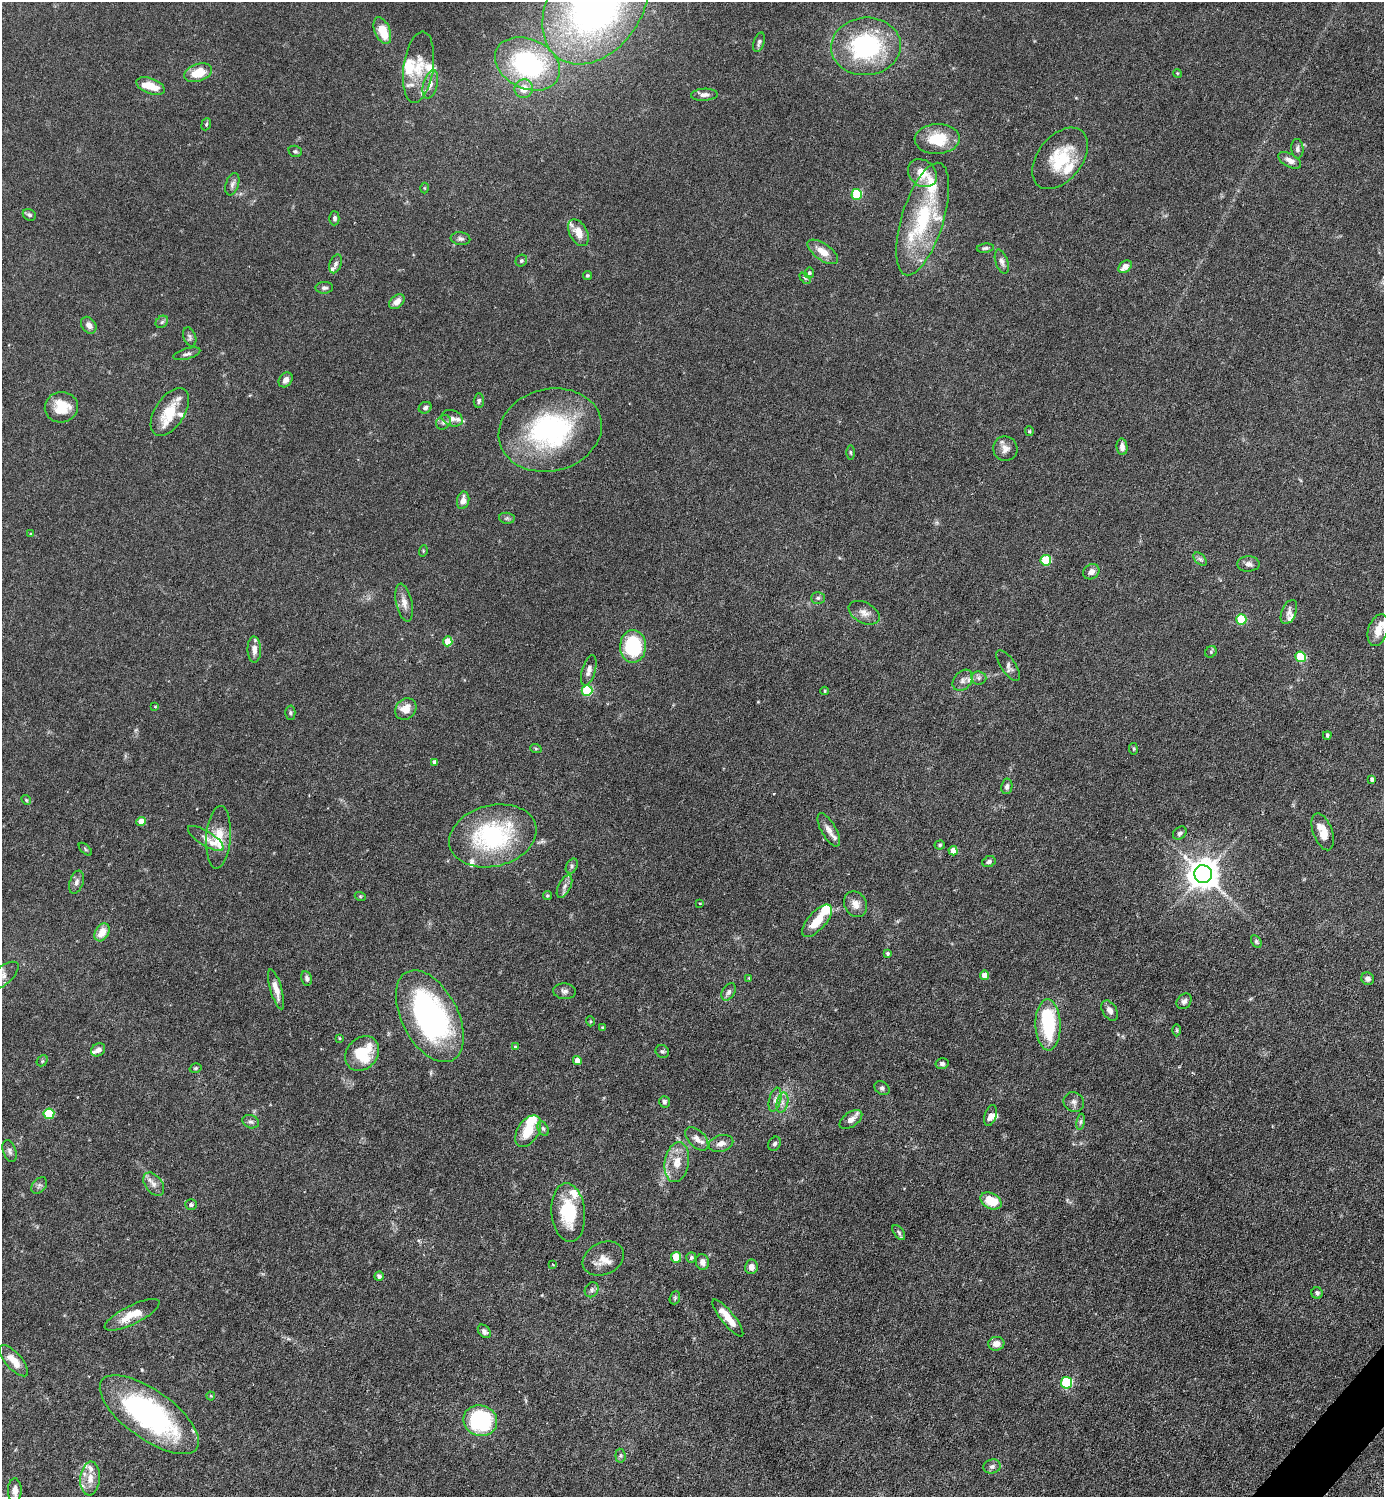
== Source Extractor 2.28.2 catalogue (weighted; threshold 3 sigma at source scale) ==
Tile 6 of 4 x 4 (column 2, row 2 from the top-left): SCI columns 1680-3061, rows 2990-4484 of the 5979 x 5978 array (HDU 1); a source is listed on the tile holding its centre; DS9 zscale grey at full resolution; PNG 1386 x 1499 px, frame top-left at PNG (2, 2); each listed source drawn as its Kron ellipse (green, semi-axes under 4 px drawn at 4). Shown black and unused: <1% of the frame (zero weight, under 3 of 6 exposures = <1% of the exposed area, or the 3 px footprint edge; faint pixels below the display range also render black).
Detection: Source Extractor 2.28.2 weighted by HDU 2 'WHT'; one run over the whole footprint, this tile lists its part. Background 0.0628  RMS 0.0046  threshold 0.0189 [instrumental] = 3 sigma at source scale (4.09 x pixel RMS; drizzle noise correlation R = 1.36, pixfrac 0.8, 0.05/0.05 arcsec/px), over >= 5 px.
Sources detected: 214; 1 inside a brighter object's white glare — neither listed nor drawn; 31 inside a brighter listed object's ellipse — not listed separately; the other 182 listed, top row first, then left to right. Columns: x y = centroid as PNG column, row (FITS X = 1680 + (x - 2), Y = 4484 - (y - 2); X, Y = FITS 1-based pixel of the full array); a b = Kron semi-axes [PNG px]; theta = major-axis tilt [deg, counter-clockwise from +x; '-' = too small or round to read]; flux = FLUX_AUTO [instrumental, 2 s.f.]
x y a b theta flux
595 5 65 46 56 210
382 31 14 7 -67 9.9
759 42 10 5 72 1.2
866 46 35 29 5 55
527 64 34 24 -26 59
418 67 36 15 82 11
198 73 14 8 19 8.6
1177 73 4 3 - 0.4
430 84 14 7 75 2.9
151 86 15 7 -21 6.9
524 89 9 9 - 4.7
704 95 13 6 3 2.1
206 124 6 4 68 0.68
937 139 22 15 2 14
1297 149 10 6 -85 1.4
295 151 7 5 -22 0.82
1060 158 35 22 52 19
1290 160 12 6 -29 2.8
922 173 16 13 -41 6.8
232 184 11 6 72 1.6
424 188 5 3 - 0.37
857 194 5 5 - 26
29 215 7 5 -29 1
334 218 7 5 -90 1
923 219 58 21 73 37
578 233 14 9 -61 4.9
460 239 10 6 -7 1.3
985 248 8 4 6 0.87
823 252 18 8 -36 6
521 261 6 5 - 0.86
1002 262 12 6 -71 1.8
335 264 10 6 69 1.3
1125 267 7 5 40 3.2
809 273 5 4 - 0.85
587 275 4 4 - 0.63
805 278 6 4 -45 0.67
324 288 9 5 2 1.2
397 302 9 6 43 3.4
162 322 7 5 45 0.85
89 325 9 7 -52 2.7
190 337 10 6 -69 1.2
187 354 14 5 16 1.4
286 380 8 6 52 2.3
479 401 7 5 86 0.93
61 407 16 15 - 10
425 408 6 5 - 1.1
170 412 27 15 57 13
452 418 11 8 -21 2.1
443 422 8 6 43 1.3
550 430 52 41 13 69
1029 431 5 4 - 0.45
1122 447 8 5 -86 2
1005 449 12 12 - 3
850 452 7 3 -89 0.59
463 500 9 6 78 2.9
507 518 8 5 -6 0.94
31 534 4 3 - 0.52
423 551 6 3 73 0.43
1200 559 8 5 -44 1.2
1046 560 5 5 - 22
1248 564 11 7 1 1.9
1091 572 8 7 - 2.4
818 598 7 5 0 0.99
404 603 19 8 -77 3.4
1289 612 13 7 68 2.2
864 613 16 10 -27 3.2
1241 619 5 5 - 21
1378 630 16 9 72 5.9
448 641 5 4 - 10
633 646 16 13 89 31
254 649 13 6 -89 3.2
1211 652 6 5 - 0.73
1300 657 5 5 - 19
1008 665 18 7 -56 1.8
589 670 16 6 74 2.1
979 678 7 6 - 1.4
963 680 12 8 48 2.2
587 691 5 5 - 30
824 691 4 3 - 0.4
155 707 3 3 - 0.4
406 709 11 9 46 5.1
290 713 7 5 -88 0.78
1327 735 4 3 - 0.65
536 749 6 3 -19 0.46
1133 749 6 3 -83 0.49
434 762 4 4 - 1.7
1372 779 4 4 - 1.1
1007 786 8 5 80 1.4
26 800 5 4 - 0.55
141 821 4 4 - 5
829 830 18 7 -60 2.9
1323 832 19 9 -70 5.9
1180 833 7 5 40 1.2
493 836 44 30 14 53
218 837 31 12 86 10
206 838 20 7 -32 3.2
940 845 5 4 - 0.66
85 849 8 4 -43 0.58
953 851 4 4 - 5
989 861 7 5 24 1.2
572 866 8 5 62 1.1
1203 874 9 8 - 690
76 882 12 6 71 1.8
564 886 12 6 63 2
360 896 6 3 -19 0.46
547 896 4 4 - 0.63
700 903 3 2 - 0.39
855 904 13 11 -57 3.6
817 921 20 9 48 8.5
102 932 10 7 60 6
1256 941 7 5 -61 0.72
887 954 4 4 - 0.7
985 975 5 4 - 6.1
3 976 19 9 40 3.3
306 978 7 5 -81 1.2
749 978 4 3 - 0.37
1368 979 6 6 - 1.7
276 989 20 5 -74 4.3
564 991 11 8 -4 1.6
729 992 9 6 59 1.5
1184 1001 8 6 51 1.5
1110 1010 11 7 -59 2.3
430 1016 50 28 -62 98
590 1021 5 3 - 0.4
1048 1025 25 12 -88 28
603 1028 3 3 - 0.61
1177 1030 6 4 90 0.54
339 1038 4 3 - 0.42
516 1047 3 3 - 1.2
98 1050 7 6 - 2
662 1051 7 6 - 0.9
362 1053 19 15 48 19
577 1060 4 4 - 4.2
42 1061 6 4 47 0.71
942 1063 6 5 - 1.4
196 1068 6 4 17 0.67
882 1088 8 6 -39 1.1
775 1100 12 6 76 2
664 1102 6 5 - 0.97
1074 1102 10 9 - 1.9
782 1103 10 5 77 1.9
49 1114 5 5 - 20
990 1115 11 6 72 2.1
851 1120 13 7 35 2.7
251 1122 8 6 -20 1.3
1081 1122 8 4 82 0.97
543 1128 7 5 -62 0.92
528 1131 17 10 58 9.8
697 1139 14 8 -46 2.8
721 1143 13 8 15 2.9
775 1144 7 6 - 1.2
9 1151 11 6 -72 1.4
677 1162 20 12 80 7.1
154 1184 13 8 -53 2.6
39 1185 9 6 49 1.4
991 1201 11 7 -28 10
191 1204 5 5 - 1
568 1212 29 17 -84 21
899 1232 8 5 -53 0.97
676 1257 5 5 - 14
691 1258 5 5 - 0.87
603 1259 21 16 25 5.9
702 1262 8 6 -79 2.3
553 1264 4 3 - 0.38
751 1267 7 6 - 2.6
379 1276 4 4 - 1.3
592 1290 8 6 57 1.2
1317 1293 6 5 - 1.2
675 1298 7 5 70 0.64
132 1315 30 9 26 8.7
728 1318 23 6 -52 7.2
484 1331 7 5 -49 1.4
996 1344 8 7 - 3.4
14 1361 19 8 -48 5.8
1066 1383 6 5 - 39
211 1396 4 4 - 0.5
149 1415 58 24 -36 83
480 1421 17 15 -20 48
620 1456 7 5 -84 0.94
992 1466 9 7 16 1.5
90 1479 17 9 85 5.1
15 1490 12 7 89 3
Isophote crosses this tile's border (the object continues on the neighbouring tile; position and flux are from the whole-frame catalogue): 3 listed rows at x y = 595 5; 1378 630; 3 976